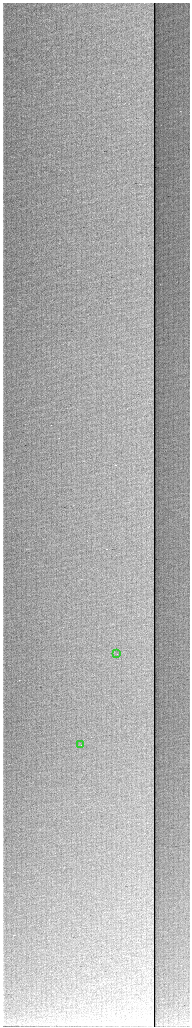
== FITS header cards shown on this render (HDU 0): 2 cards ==
NAXIS1  =                  375 / length of data axis 1
NAXIS2  =                 2048 / length of data axis 2

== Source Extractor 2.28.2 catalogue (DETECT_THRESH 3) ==
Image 375 x 2048 px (HDU 0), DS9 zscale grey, zoomed out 1/2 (1 PNG px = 2 x 2 image px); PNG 192 x 1028 px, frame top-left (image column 2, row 2047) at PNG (3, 3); each listed source drawn as its Kron ellipse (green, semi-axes under 4 px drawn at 4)
Background 824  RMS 2.7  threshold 8.11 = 3 sigma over >= 5 px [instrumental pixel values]
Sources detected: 6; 4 cannot appear on this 1/2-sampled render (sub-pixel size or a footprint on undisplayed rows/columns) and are neither listed nor drawn; the other 2 listed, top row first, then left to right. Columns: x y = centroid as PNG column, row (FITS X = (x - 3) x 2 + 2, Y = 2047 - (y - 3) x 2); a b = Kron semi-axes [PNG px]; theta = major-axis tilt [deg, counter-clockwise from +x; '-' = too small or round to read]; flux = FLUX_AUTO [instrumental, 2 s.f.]
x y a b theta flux
117 654 2 1 - 1900
81 745 2 1 - 2100
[4 sub-pixel or undisplayed-footprint detections neither listed nor drawn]